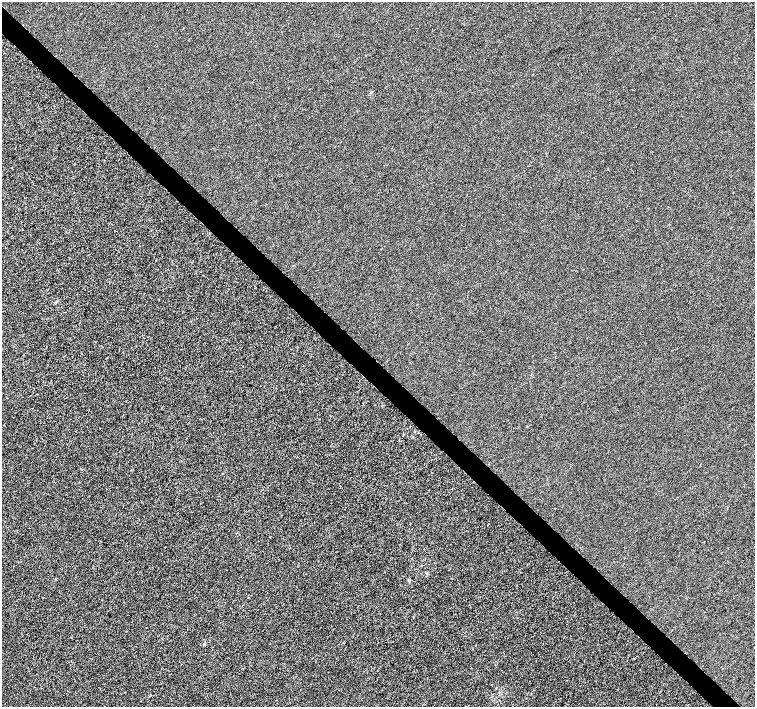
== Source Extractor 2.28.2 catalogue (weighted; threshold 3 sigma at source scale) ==
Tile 11 of 4 x 4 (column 3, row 3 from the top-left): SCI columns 3017-4521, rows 1631-3040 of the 6029 x 6016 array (HDU 1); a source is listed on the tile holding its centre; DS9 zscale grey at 2 x 2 block average (1 PNG px = mean of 2 x 2 image px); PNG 757 x 709 px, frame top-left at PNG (2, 2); no overlay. Shown black and unused: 4% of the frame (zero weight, under 3 of 6 exposures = <1% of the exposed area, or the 3 px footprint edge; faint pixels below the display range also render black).
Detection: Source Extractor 2.28.2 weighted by HDU 2 'WHT'; one run over the whole footprint, this tile lists its part. Background -1.50e-04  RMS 0.0021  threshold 0.00852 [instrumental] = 3 sigma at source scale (4.09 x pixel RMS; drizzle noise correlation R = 1.36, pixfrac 0.8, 0.0396/0.0396 arcsec/px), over >= 5 px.
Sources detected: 3; all 3 listed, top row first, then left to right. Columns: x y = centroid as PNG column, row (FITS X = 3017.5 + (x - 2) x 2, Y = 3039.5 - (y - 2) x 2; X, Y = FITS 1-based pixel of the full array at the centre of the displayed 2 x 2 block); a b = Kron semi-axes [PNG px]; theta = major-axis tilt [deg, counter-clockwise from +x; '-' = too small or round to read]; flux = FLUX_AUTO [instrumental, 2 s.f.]
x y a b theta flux
57 301 5 3 - 0.48
299 391 2 2 - 0.23
409 580 3 3 - 0.5